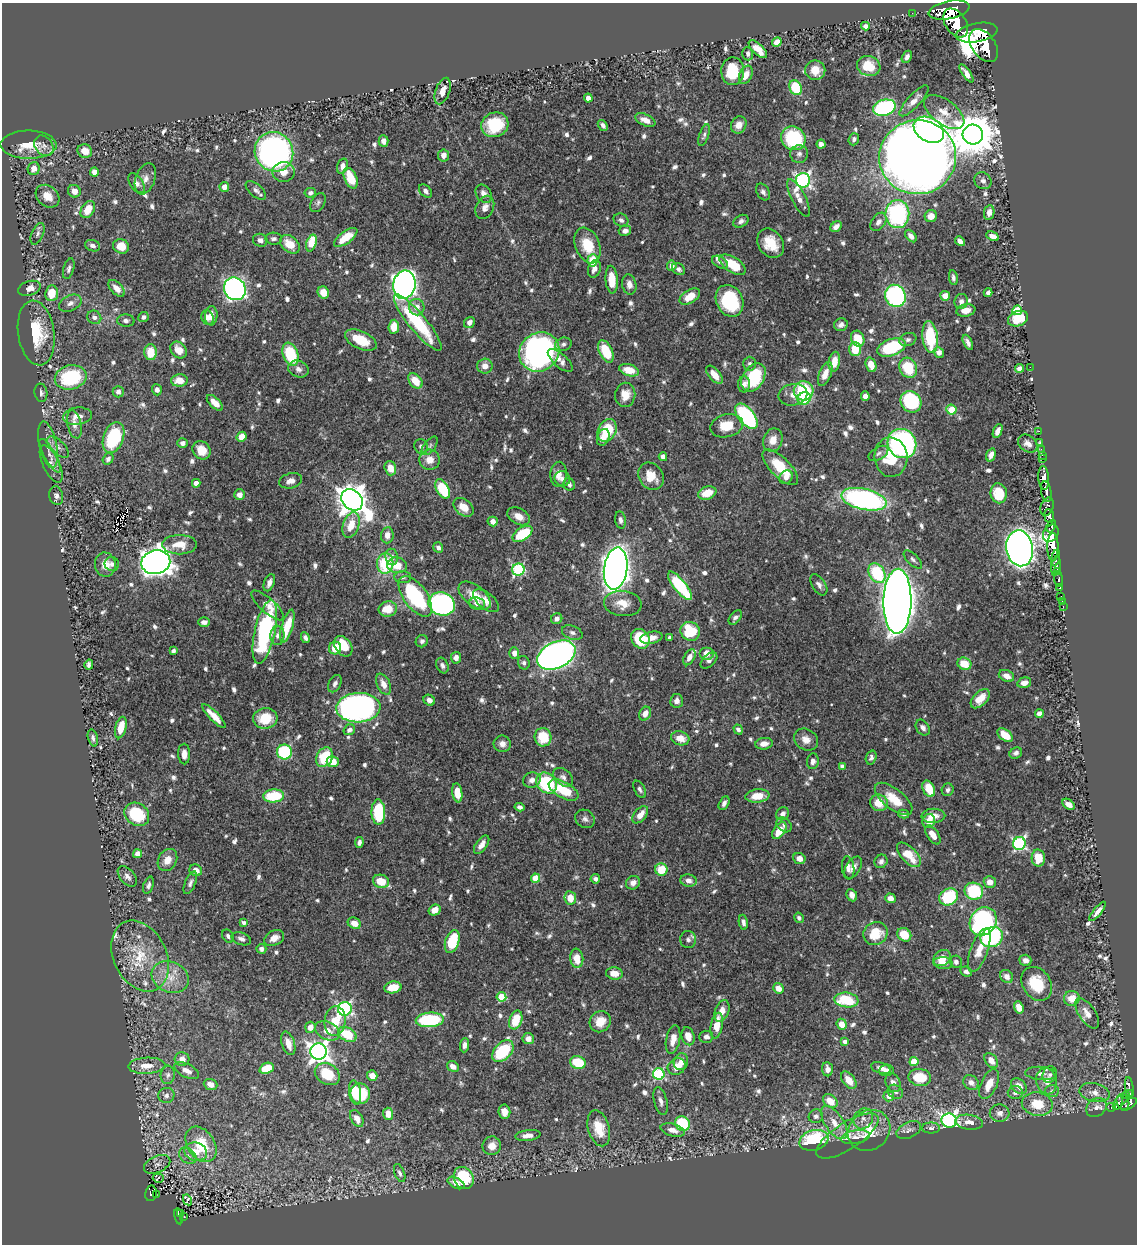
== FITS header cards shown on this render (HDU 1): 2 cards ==
NAXIS1  =                 1135
NAXIS2  =                 1242

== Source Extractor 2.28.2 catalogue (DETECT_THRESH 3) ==
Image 1135 x 1242 px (HDU 1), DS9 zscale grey, 1 PNG px = 1 image px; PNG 1139 x 1246 px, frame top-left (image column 1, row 1242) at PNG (2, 3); each listed source drawn as its Kron ellipse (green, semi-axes under 4 px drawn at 4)
Background 0.628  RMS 0.0092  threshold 0.0276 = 3 sigma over >= 5 px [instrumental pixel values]
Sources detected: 827; of the 827, the 500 brightest by FLUX_AUTO listed and drawn (327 fainter detections omitted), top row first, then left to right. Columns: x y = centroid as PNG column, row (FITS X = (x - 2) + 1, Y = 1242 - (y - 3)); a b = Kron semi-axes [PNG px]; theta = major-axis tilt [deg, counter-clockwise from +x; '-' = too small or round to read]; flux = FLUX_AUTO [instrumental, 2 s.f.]
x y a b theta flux
949 10 21 9 11 2400
912 13 2 2 - 5.2
956 23 16 10 -56 2600
865 26 4 4 - 3.3
977 33 21 9 10 3200
777 42 5 4 - 6.5
984 46 18 11 -55 3100
758 49 11 5 -43 8.7
748 54 7 5 -86 2.1
907 57 6 4 60 2.4
869 66 12 10 -20 16
815 70 10 9 - 8.2
733 71 14 11 -89 23
966 73 10 4 -55 4.3
746 75 10 6 66 6.9
796 88 8 6 -64 31
443 91 14 7 70 5.4
588 98 4 4 - 5.5
914 101 20 6 47 5.9
884 108 11 8 15 82
944 112 23 12 -36 9.9
645 120 11 5 -24 6
495 125 14 12 24 30
603 125 6 4 -51 2.3
739 125 9 7 61 5.2
929 130 16 12 -31 170
973 134 10 10 - 2400
704 135 11 4 71 1.9
793 138 13 11 -38 50
854 139 6 5 - 1.9
383 141 6 5 - 4.2
821 144 4 4 - 2.9
28 145 28 14 -1 20
44 146 11 8 -53 3.7
85 151 7 6 - 7.4
274 152 20 19 - 210
799 154 9 9 - 3
444 155 6 5 - 4.5
918 157 38 37 - 1400
342 166 8 5 72 2.9
34 169 6 6 - 5.1
94 172 4 4 - 4.7
284 172 11 10 - 7.4
351 178 11 6 -66 16
145 179 16 9 69 5.1
803 180 7 7 - 180
983 181 9 8 - 2.6
136 183 11 6 -54 3.8
224 187 5 4 - 5.2
256 190 12 6 -41 2.8
74 191 6 6 - 5.4
425 191 8 5 -50 2.4
763 192 9 6 -59 2.3
310 193 6 5 - 2.2
484 194 10 7 -54 4.1
47 196 13 10 -40 9.1
799 198 21 7 -63 5.8
318 203 10 6 60 2
485 207 12 8 65 4.1
88 209 9 6 60 12
989 213 7 5 81 3.9
897 214 14 12 -88 82
931 216 6 6 - 7
621 220 7 6 - 2.1
741 221 8 5 29 2.3
878 222 10 7 55 3.5
836 227 6 4 42 2.8
625 231 6 5 - 3.1
38 234 11 6 66 2.5
911 236 7 4 -49 3.2
993 236 6 4 -26 3.5
346 237 14 6 37 13
274 239 8 6 -3 1.9
260 240 7 6 - 2.8
960 241 5 4 - 2.9
311 243 9 5 73 18
771 243 16 12 -54 14
290 244 11 7 -40 9.6
588 245 18 12 -69 17
93 246 8 5 -18 2.8
121 246 8 7 - 10
592 260 6 5 - 14
720 262 9 5 -30 1.9
733 265 15 7 -32 18
672 266 5 5 - 3.5
69 269 11 5 74 2.2
594 269 9 6 73 4.3
679 269 7 5 -36 2.1
953 277 8 4 -82 1.9
612 280 14 6 -86 13
629 284 10 7 -79 3.9
404 285 14 11 81 410
29 288 11 7 17 6.4
116 288 10 5 -47 5.2
235 289 12 10 -55 250
323 292 6 5 - 7.8
52 293 8 6 84 13
988 293 4 4 - 2
690 296 11 6 32 10
895 296 11 10 - 110
945 296 5 5 - 5.2
730 301 16 13 -63 47
961 301 7 6 - 2.5
70 303 12 7 26 3.7
417 307 8 7 - 5
1017 310 5 4 - 25
966 311 9 6 10 5.1
211 316 9 6 85 5.6
94 317 7 6 - 2.5
143 317 5 4 - 2
208 318 7 6 - 3.1
1018 319 10 7 22 19
126 321 9 6 -4 2.2
469 322 6 5 - 3.7
418 323 35 9 -50 48
841 325 7 6 - 2.7
394 327 7 5 85 10
36 333 32 18 -81 30
930 337 16 7 -82 32
858 339 8 6 -64 14
361 340 17 9 -24 16
908 340 9 6 18 2
968 342 8 3 -65 2.2
563 344 8 6 17 1.9
891 347 15 8 20 43
855 349 7 5 -89 17
179 350 9 7 -46 6.8
606 351 12 6 -64 22
151 352 8 6 -90 14
539 352 21 19 39 210
939 352 6 5 - 4.8
290 354 12 7 -69 34
560 360 15 6 -42 4.6
834 362 10 5 81 7.2
749 364 7 6 - 2.2
871 365 7 5 -71 9.1
485 366 8 7 - 4.4
1030 367 2 2 - 19
908 368 10 8 -64 22
1019 368 5 4 - 3.4
298 369 10 8 -21 3.4
629 370 10 6 -16 12
825 374 13 6 69 6.1
714 375 11 5 -50 7.4
71 377 16 12 13 49
753 377 16 10 59 35
179 380 8 6 5 8.2
415 381 8 6 -51 10
744 384 8 6 88 2.9
157 390 6 5 - 2.1
804 391 10 9 - 41
118 392 6 5 - 2.5
41 393 9 6 -80 2.1
625 395 12 10 83 8.7
793 395 14 10 11 5.2
865 396 5 4 - 4.2
804 398 7 6 - 24
911 402 11 10 - 55
215 403 10 5 -44 6.6
951 410 5 5 - 13
77 416 14 8 7 5.9
746 416 15 8 -51 79
74 424 14 7 -78 4.2
727 426 16 11 14 15
607 430 12 9 64 24
998 431 7 4 67 4.1
1039 431 2 2 - 6.9
113 437 16 10 70 43
242 437 5 5 - 7.5
603 437 9 6 68 5.5
773 440 12 9 68 6.6
1040 442 3 3 - 8
182 443 5 5 - 2.6
902 444 15 14 - 160
1028 444 11 7 -37 3.3
48 445 24 8 -78 6.1
430 446 11 5 53 1.9
58 447 13 6 -45 2.9
421 447 7 6 - 2.3
1041 449 2 2 - 8.8
201 450 10 8 -48 8.8
878 453 11 6 31 2.1
991 455 7 4 73 3.9
1042 455 2 2 - 8.6
50 456 19 5 -61 3
663 457 4 4 - 5.2
891 457 20 16 -85 25
108 459 6 5 - 2.3
1042 459 3 2 - 16
430 460 10 10 - 6.5
51 464 20 8 -65 4.5
780 467 23 9 -45 20
390 468 7 6 - 6.7
558 474 12 8 87 5.4
651 476 14 12 -55 11
786 477 7 6 - 3.2
1044 478 12 5 -86 950
562 479 8 7 - 2.5
291 481 11 7 14 3.9
196 483 4 4 - 5.1
569 484 6 5 - 1.8
443 489 10 6 -60 33
1046 492 10 5 -80 660
707 493 9 6 20 12
999 493 10 8 -80 17
239 495 5 5 - 3.8
56 496 9 7 -76 2.5
864 499 23 10 -13 150
352 500 12 9 -46 1100
464 507 11 8 -39 8.3
1047 507 9 6 71 200
519 516 12 8 -29 5.9
1049 516 7 5 -82 510
620 520 9 5 -81 2.5
493 521 5 5 - 4.4
351 525 13 8 70 12
1051 526 7 4 67 230
1051 533 9 7 56 390
523 534 11 6 33 30
387 535 8 6 83 5.3
179 545 17 9 0 10
1053 547 14 5 -90 1600
438 548 5 4 - 2.4
1020 548 18 13 -81 670
392 557 8 6 -82 3.6
1056 558 8 3 79 360
913 559 11 5 -44 2
156 562 14 12 11 770
385 563 10 8 84 33
112 564 7 7 - 2
105 565 12 10 -78 7.5
397 565 10 8 -11 10
1056 566 10 4 83 490
616 569 21 11 82 670
518 570 6 6 - 69
1058 572 3 3 - 170
877 573 10 7 -59 37
403 577 8 6 -2 1.8
1059 579 8 3 -86 120
269 583 9 5 70 3.2
819 585 12 6 -57 2.7
680 586 17 6 -51 54
1060 588 4 3 - 91
415 596 23 11 -54 59
475 596 19 10 -38 12
1061 597 3 3 - 27
486 601 15 8 -38 6
897 601 32 14 89 1500
1062 601 2 2 - 5.4
477 603 8 6 -5 2.8
623 603 19 12 -6 9.6
442 604 13 11 -21 140
268 605 21 7 -41 5.9
1063 607 3 2 - 11
388 609 9 7 12 13
735 617 8 5 52 2
557 619 6 5 - 2.9
204 622 6 4 -1 2.8
287 626 17 5 73 17
690 631 10 9 - 32
265 632 32 10 78 85
572 633 11 6 -21 2.6
277 635 10 7 87 2.8
305 638 6 4 -64 2.3
651 638 11 6 11 5.3
670 638 4 3 - 2.2
640 639 10 8 -53 30
422 641 6 6 - 2
343 646 11 8 -53 18
335 648 6 6 - 12
173 651 4 4 - 2.3
514 653 5 5 - 4.2
706 653 7 6 - 8
556 655 20 13 25 390
689 657 9 5 61 3.5
456 658 6 5 - 3
709 660 10 6 43 2.5
524 663 7 5 -69 1.8
964 664 7 6 - 13
89 665 5 4 - 1.9
442 665 8 6 -67 2.3
1006 676 8 5 -23 4.1
1024 683 7 5 16 4.4
335 684 9 6 62 2.3
383 684 11 6 -65 6.2
980 699 12 6 46 9.5
429 700 6 5 - 3.5
677 701 7 6 - 2.8
358 708 22 14 3 240
645 714 7 5 61 5.6
1039 714 4 4 - 6
214 716 16 4 -46 8
265 718 12 10 7 17
121 727 11 5 76 11
923 728 9 6 -54 2.7
738 729 5 4 - 2.4
349 730 6 5 - 2.4
1005 735 8 5 -38 10
543 737 9 8 - 20
93 738 9 5 -75 2
680 738 9 7 -16 8.2
806 740 12 10 -31 5.8
502 744 8 8 - 3.9
764 744 9 5 8 4.5
284 752 7 7 - 64
1016 753 6 5 - 2.1
184 754 10 6 -89 4.2
325 757 10 7 61 25
871 757 7 5 72 2
813 761 8 6 82 2.9
333 762 6 5 - 8.4
842 766 4 4 - 2.4
563 777 11 7 -40 3
532 780 9 7 21 3.4
547 783 11 9 -46 49
640 789 9 5 -60 2
929 789 8 5 -66 14
563 790 16 8 -29 22
948 790 6 6 - 1.9
457 793 9 5 -82 11
274 796 10 6 4 30
757 796 12 6 7 11
894 799 22 10 -38 14
724 803 7 4 62 2.3
879 803 9 8 - 11
1068 804 7 4 -38 4.6
519 807 5 4 - 2.1
378 812 12 7 -88 41
137 814 13 11 -37 34
782 814 7 6 - 3.1
903 814 5 4 - 1.9
640 815 10 6 50 6.3
933 816 12 7 2 5.5
585 819 10 8 -34 2.5
929 821 7 6 - 11
784 825 8 6 -43 2.2
779 831 9 5 55 11
933 835 11 5 -56 6.4
359 842 5 4 - 2
1019 844 6 6 - 98
482 845 11 5 55 4.5
137 854 4 4 - 3.5
909 855 15 7 -47 14
799 858 6 5 - 4.7
1038 858 8 6 -87 11
167 860 12 9 60 6.4
881 861 7 6 - 2.4
853 867 12 7 56 3.7
848 868 11 6 -83 2.9
661 869 6 6 - 15
196 870 6 5 - 4.7
127 876 12 7 -50 3.2
535 878 4 4 - 17
595 879 4 4 - 2.2
381 881 8 6 -19 13
688 881 8 6 -15 3.2
990 882 6 5 - 5
190 883 12 5 66 2.1
633 883 7 6 - 3.4
148 885 9 5 70 2.1
974 891 9 8 - 44
852 895 6 5 - 3.3
949 897 10 8 33 39
570 898 7 6 - 10
890 898 5 4 - 3.5
434 910 6 5 - 6
1097 911 12 4 51 3.6
799 918 5 4 - 1.9
983 921 15 12 55 150
244 922 4 4 - 2.1
743 922 7 4 -80 2.6
354 923 7 5 -27 6.8
875 934 12 11 - 16
904 935 7 6 - 15
228 936 7 5 -55 1.8
992 937 11 9 28 71
274 938 10 7 28 5.5
241 939 10 6 -18 2.7
688 940 8 8 - 2.4
452 942 12 7 72 28
261 949 5 5 - 2.2
979 950 23 8 70 9.7
140 956 37 26 -64 34
577 958 9 6 -84 9.4
942 958 9 7 38 9.3
1025 960 6 5 - 3.2
956 962 6 6 - 2.1
943 963 9 6 -5 3.8
966 972 6 4 -24 2.3
614 973 8 6 -6 6.8
1007 976 7 6 - 4.2
170 977 19 15 -23 13
1037 984 18 14 -57 22
393 987 8 6 10 14
778 988 5 5 - 6.4
501 997 5 4 - 19
1072 998 8 7 - 9
846 1000 12 7 -6 29
1019 1007 6 4 -70 6.1
345 1009 7 6 - 140
722 1011 11 7 72 6.1
1087 1013 17 8 -56 5.4
430 1020 14 7 4 56
516 1020 10 6 71 17
335 1021 15 10 84 15
600 1022 11 10 - 9.8
842 1024 6 5 - 6.5
717 1025 13 6 80 11
310 1027 5 5 - 5
327 1031 13 9 -27 6.7
347 1034 10 6 -28 25
688 1036 9 6 -76 6.9
706 1037 7 6 - 3.1
528 1038 6 5 - 4.5
673 1039 14 7 79 6.5
845 1042 4 4 - 2.5
288 1043 12 6 -73 5.9
465 1045 7 4 85 2.9
503 1051 13 8 47 37
319 1052 8 8 - 420
182 1059 7 7 - 4
914 1061 4 4 - 17
991 1061 8 5 -49 5.3
578 1062 8 6 -18 21
681 1062 8 7 - 5.8
147 1066 18 8 3 8.5
453 1066 6 5 - 4.1
677 1067 9 8 - 9.1
267 1068 7 5 23 22
881 1068 10 5 -15 4.2
827 1069 7 5 -85 3.3
886 1070 7 6 - 2.6
187 1071 13 6 -26 4
1041 1073 16 6 -5 3.7
327 1074 13 10 -31 18
659 1074 6 5 - 70
168 1075 9 7 84 2.2
1050 1075 8 7 - 2.5
372 1076 5 5 - 5.1
920 1077 11 8 -10 18
849 1080 10 6 -52 8.5
1046 1081 13 10 -77 6.3
893 1083 10 7 -68 3.4
971 1083 8 6 -40 3.7
211 1084 7 5 -20 4.5
989 1084 16 8 65 9.2
1019 1086 9 6 -45 6.9
1129 1088 11 3 -83 110
1052 1091 7 6 - 1.9
355 1092 12 6 -81 15
895 1092 8 6 -36 2.3
1015 1093 7 6 - 2.6
1095 1093 15 9 -13 5.6
1130 1093 3 3 - 78
360 1094 10 9 - 21
166 1095 8 7 - 2.6
1127 1095 4 3 - 54
889 1096 5 5 - 6
661 1101 14 6 -75 3.6
830 1101 8 6 -40 8.9
1123 1102 8 6 -67 240
1118 1103 7 3 61 130
1037 1104 15 11 -11 15
1129 1104 9 4 35 300
1111 1107 5 3 - 13
1096 1108 11 8 37 3.7
504 1112 7 6 - 5.7
1000 1113 10 8 -5 4
388 1114 6 5 - 7.4
816 1116 7 7 - 2.3
357 1118 9 5 -59 4.8
863 1119 11 9 57 3.8
949 1121 7 7 - 220
969 1122 14 7 -8 5
682 1123 8 7 - 35
834 1123 19 9 -55 8.6
599 1128 18 10 -74 16
931 1128 9 5 0 2
673 1130 12 6 -14 5.6
869 1130 22 19 37 21
909 1130 13 7 25 3.2
528 1135 13 5 7 5
847 1136 36 13 33 13
855 1137 15 6 10 2.4
814 1140 15 10 17 50
201 1144 19 13 -56 23
492 1146 9 9 - 5.7
196 1152 12 9 -15 7.8
188 1156 9 7 -37 2.8
157 1164 14 8 25 3.7
400 1173 9 5 -68 2.3
158 1178 5 4 - 3.4
464 1178 11 9 -61 37
456 1183 9 5 -29 4.6
151 1193 8 5 78 98
156 1195 3 2 - 10
187 1200 5 4 - 5
181 1213 3 2 - 14
179 1216 8 3 -80 48
184 1217 3 3 - 9.8
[327 fainter detections neither listed nor drawn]